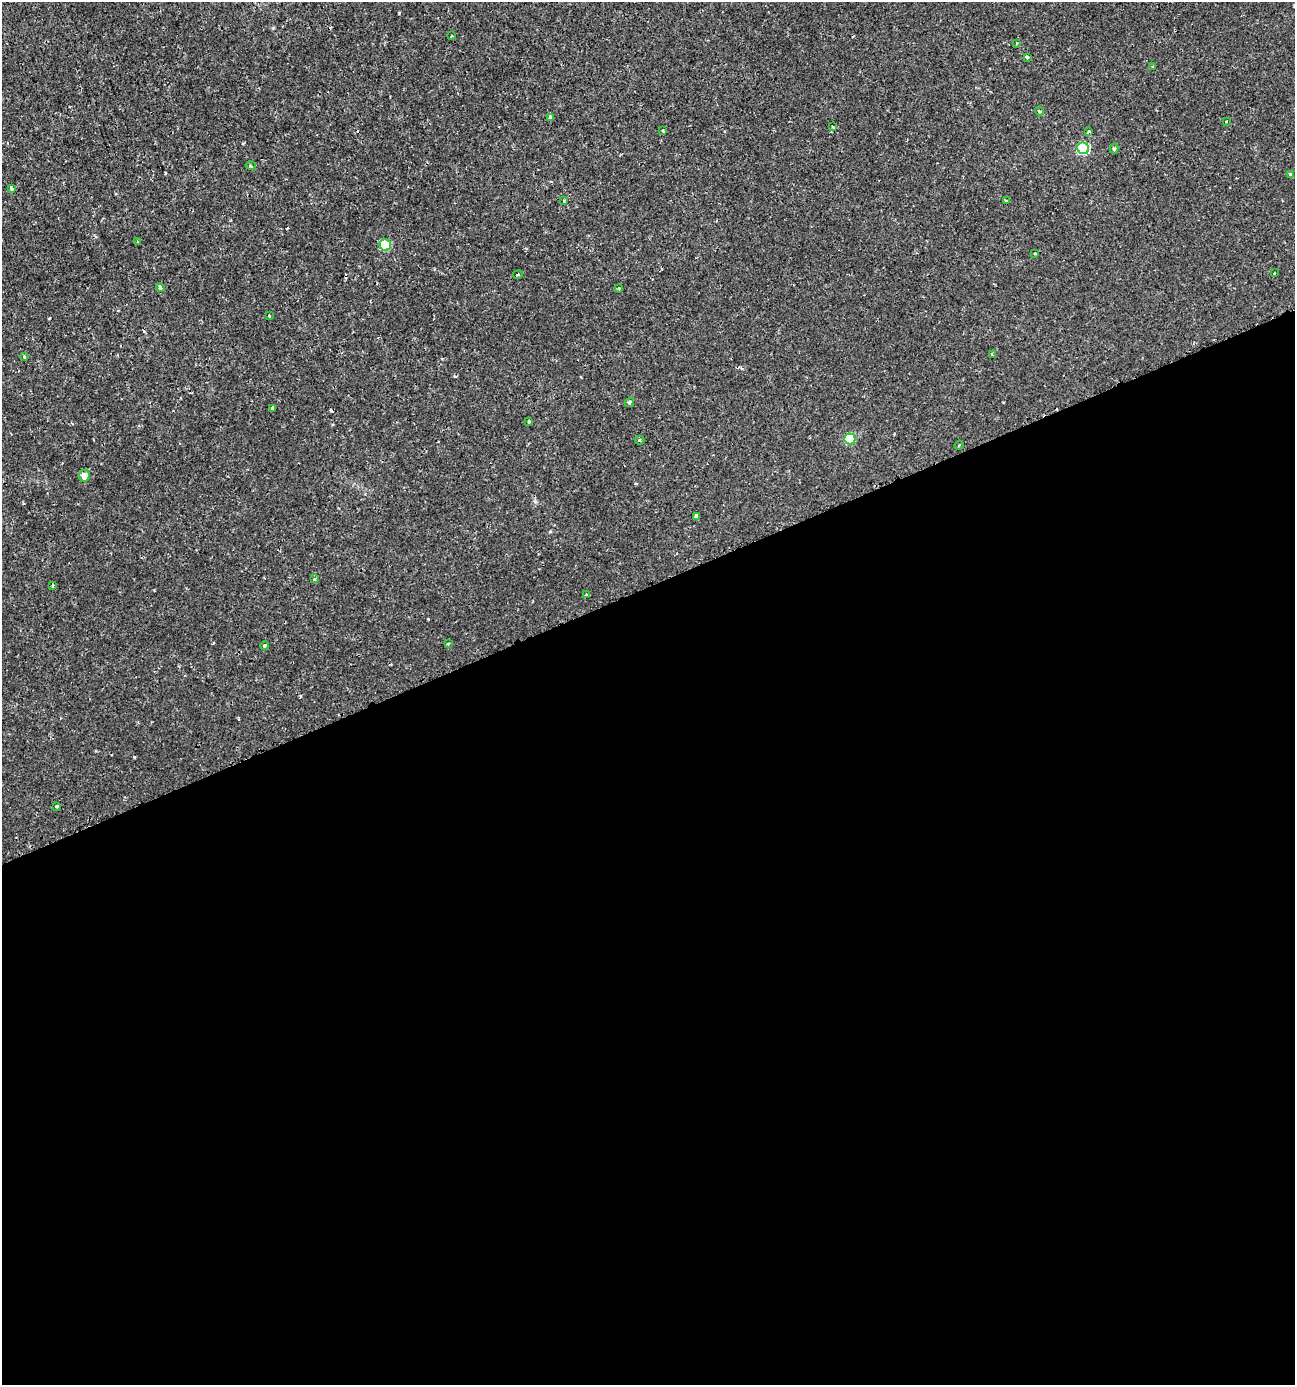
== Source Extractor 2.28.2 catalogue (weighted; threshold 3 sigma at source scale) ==
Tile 15 of 4 x 4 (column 3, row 4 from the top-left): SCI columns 2722-4014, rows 6-1388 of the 5403 x 5550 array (HDU 1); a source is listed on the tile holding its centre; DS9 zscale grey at full resolution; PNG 1297 x 1387 px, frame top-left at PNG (2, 2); each listed source drawn as its Kron ellipse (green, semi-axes under 4 px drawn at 4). Shown black and unused: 58% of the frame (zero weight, under 2 of 3 exposures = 1% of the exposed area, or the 3 px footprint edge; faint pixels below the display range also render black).
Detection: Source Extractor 2.28.2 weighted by HDU 2 'WHT'; one run over the whole footprint, this tile lists its part. Background 0.00179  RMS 0.0012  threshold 0.00521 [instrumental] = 3 sigma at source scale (4.5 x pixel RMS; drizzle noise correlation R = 1.50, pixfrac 1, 0.0396/0.0396 arcsec/px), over >= 5 px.
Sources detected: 43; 2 cosmic-ray / hot-pixel residue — neither listed nor drawn; the other 41 listed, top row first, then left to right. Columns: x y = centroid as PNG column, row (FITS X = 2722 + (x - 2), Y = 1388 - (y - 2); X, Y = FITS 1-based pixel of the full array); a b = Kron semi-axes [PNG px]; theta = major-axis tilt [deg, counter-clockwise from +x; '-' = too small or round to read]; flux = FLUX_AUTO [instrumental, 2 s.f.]
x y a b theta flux
452 36 2 2 - 0.11
1016 43 2 2 - 0.12
1027 57 3 3 - 0.51
1153 67 3 3 - 0.13
1039 111 4 3 - 0.36
550 117 3 3 - 0.46
1227 121 3 2 - 0.22
833 127 4 2 - 0.15
663 130 4 3 - 0.11
1089 132 3 2 - 0.17
1083 148 6 5 - 9.7
1114 149 5 4 - 0.17
251 166 5 3 - 0.13
1290 174 3 3 - 0.24
11 188 4 3 - 0.89
564 201 3 2 - 0.14
1006 201 3 3 - 0.15
138 242 3 3 - 0.13
385 245 6 5 - 5.2
1035 253 4 2 - 0.099
1274 273 3 2 - 0.098
518 275 5 2 - 0.12
160 288 4 4 - 0.48
619 288 4 3 - 0.12
269 316 3 2 - 0.11
992 355 4 2 - 0.2
24 357 4 3 - 0.14
629 402 5 3 - 0.18
273 408 3 3 - 0.25
529 421 3 3 - 0.21
850 439 5 5 - 5
639 440 5 4 - 0.18
959 445 4 3 - 0.12
85 476 5 5 - 1.1
696 516 4 3 - 1.2
315 579 3 3 - 0.43
52 586 3 3 - 0.15
587 595 3 3 - 0.35
448 644 3 3 - 0.13
265 646 4 3 - 0.25
56 806 3 3 - 0.18
Overlapping masked pixels (flux is a lower limit): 1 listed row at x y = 1083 148